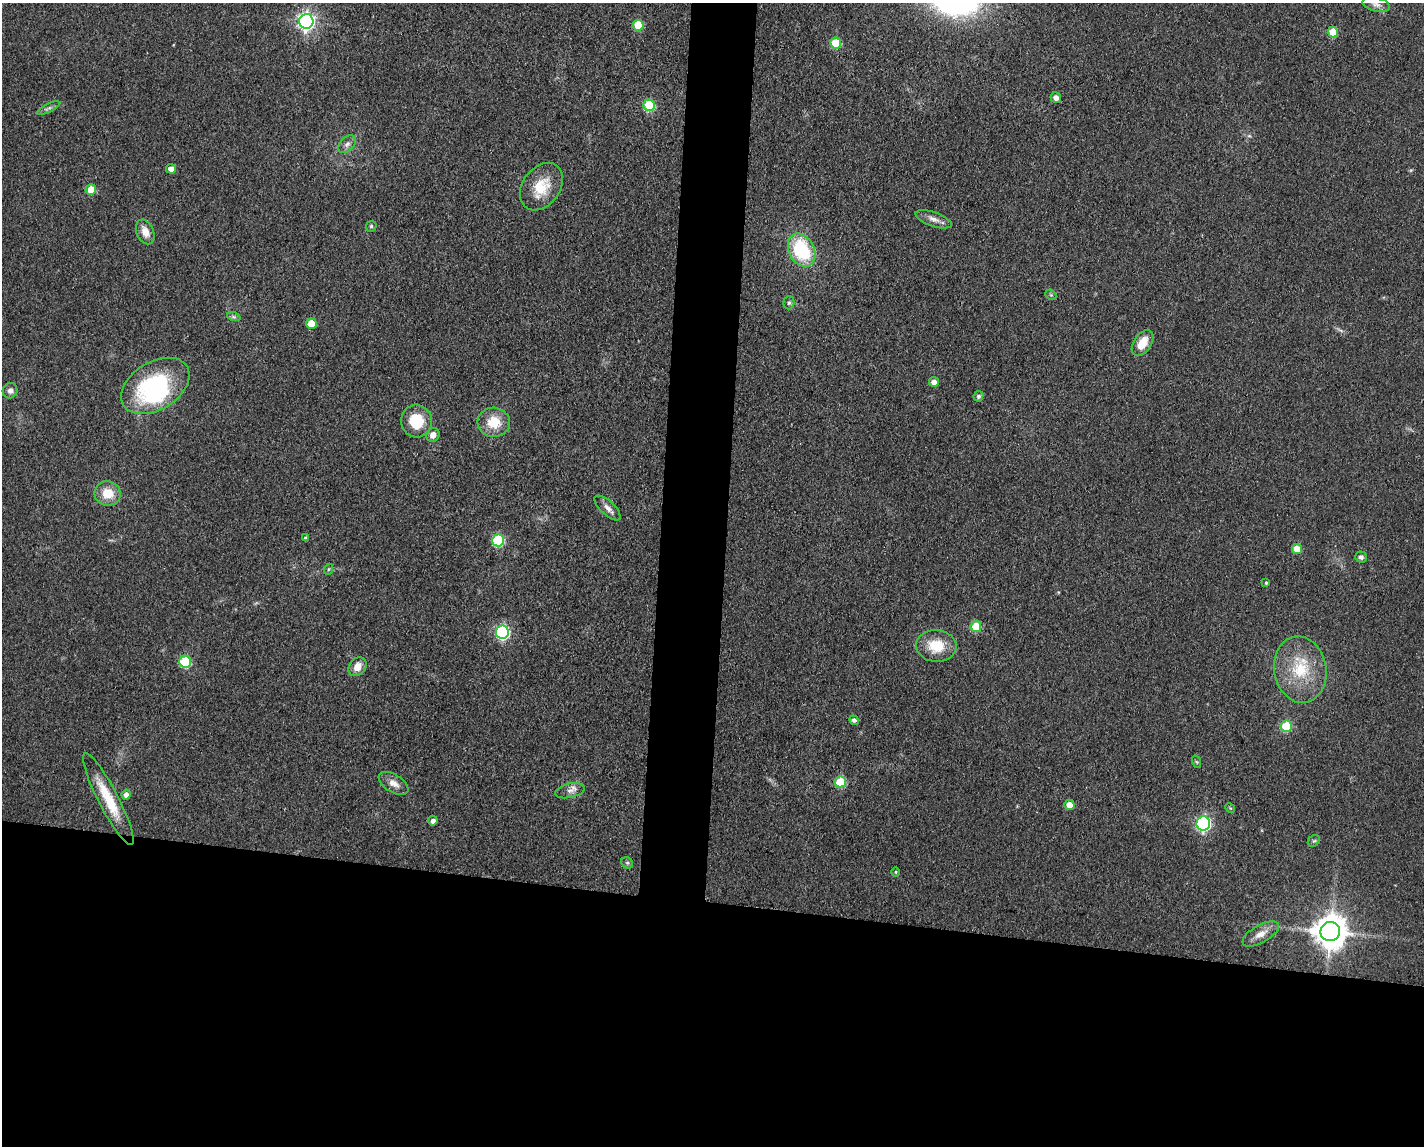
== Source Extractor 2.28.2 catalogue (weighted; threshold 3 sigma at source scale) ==
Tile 11 of 3 x 4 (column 2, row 4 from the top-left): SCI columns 1539-2960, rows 5-1148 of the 4607 x 4584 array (HDU 1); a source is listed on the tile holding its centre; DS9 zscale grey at full resolution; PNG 1426 x 1148 px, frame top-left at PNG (2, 3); each listed source drawn as its Kron ellipse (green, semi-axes under 4 px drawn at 4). Shown black and unused: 25% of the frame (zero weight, under 3 of 4 exposures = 1% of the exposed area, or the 3 px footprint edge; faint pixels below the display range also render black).
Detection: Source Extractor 2.28.2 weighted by HDU 2 'WHT'; one run over the whole footprint, this tile lists its part. Background 0.154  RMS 0.0081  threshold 0.0363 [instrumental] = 3 sigma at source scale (4.5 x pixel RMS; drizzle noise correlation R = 1.50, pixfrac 1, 0.05/0.05 arcsec/px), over >= 5 px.
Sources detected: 60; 1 inside a brighter object's white glare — neither listed nor drawn; the other 59 listed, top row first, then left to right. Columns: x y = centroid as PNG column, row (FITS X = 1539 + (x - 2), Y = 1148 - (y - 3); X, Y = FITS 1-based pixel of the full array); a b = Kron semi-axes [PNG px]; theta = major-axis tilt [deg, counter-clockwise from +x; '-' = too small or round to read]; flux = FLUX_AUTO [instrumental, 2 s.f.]
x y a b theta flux
1376 4 14 7 -13 4.7
306 21 7 7 - 290
638 25 5 5 - 32
1333 32 5 5 - 17
836 43 5 5 - 31
1056 97 5 5 - 4.1
649 105 5 5 - 55
48 108 13 3 25 2.3
347 144 10 7 45 3.4
171 169 5 4 - 5.2
541 187 26 18 54 23
91 189 5 5 - 13
934 219 19 7 -19 5.6
371 226 6 5 - 1.1
145 232 13 8 -66 8.6
802 250 17 12 -64 54
1051 295 6 4 -44 1.1
789 303 6 5 - 1.5
234 317 7 4 -18 1.5
311 324 5 5 - 17
1142 343 14 8 56 13
934 382 5 5 - 4.9
155 386 37 24 31 100
10 391 8 7 - 3.3
978 396 5 4 - 2.1
416 421 16 15 - 26
494 422 16 14 -5 19
433 435 7 6 - 5.7
108 493 13 12 - 15
608 508 16 7 -43 4.8
305 538 4 3 - 1.5
498 540 6 6 - 68
1297 549 5 5 - 12
1361 557 5 5 - 2.1
329 569 5 3 - 0.87
1266 583 4 4 - 1
976 626 5 5 - 28
502 632 6 6 - 140
936 646 20 16 -4 21
185 662 6 6 - 44
357 667 10 8 51 8.1
1300 670 33 26 -80 39
854 720 5 4 - 2.5
1286 726 6 5 - 39
1197 762 6 4 -70 1
840 782 5 5 - 41
393 783 16 9 -31 6.8
570 791 15 7 12 4.8
126 795 5 4 - 4.3
108 799 51 10 -63 28
1069 805 5 5 - 7.1
1230 808 5 4 - 0.9
433 821 5 5 - 3.4
1203 823 7 6 - 160
1314 841 6 5 - 1.4
627 863 6 5 - 1.5
896 872 4 3 - 0.77
1330 932 9 9 - 1600
1261 934 20 9 30 8.3